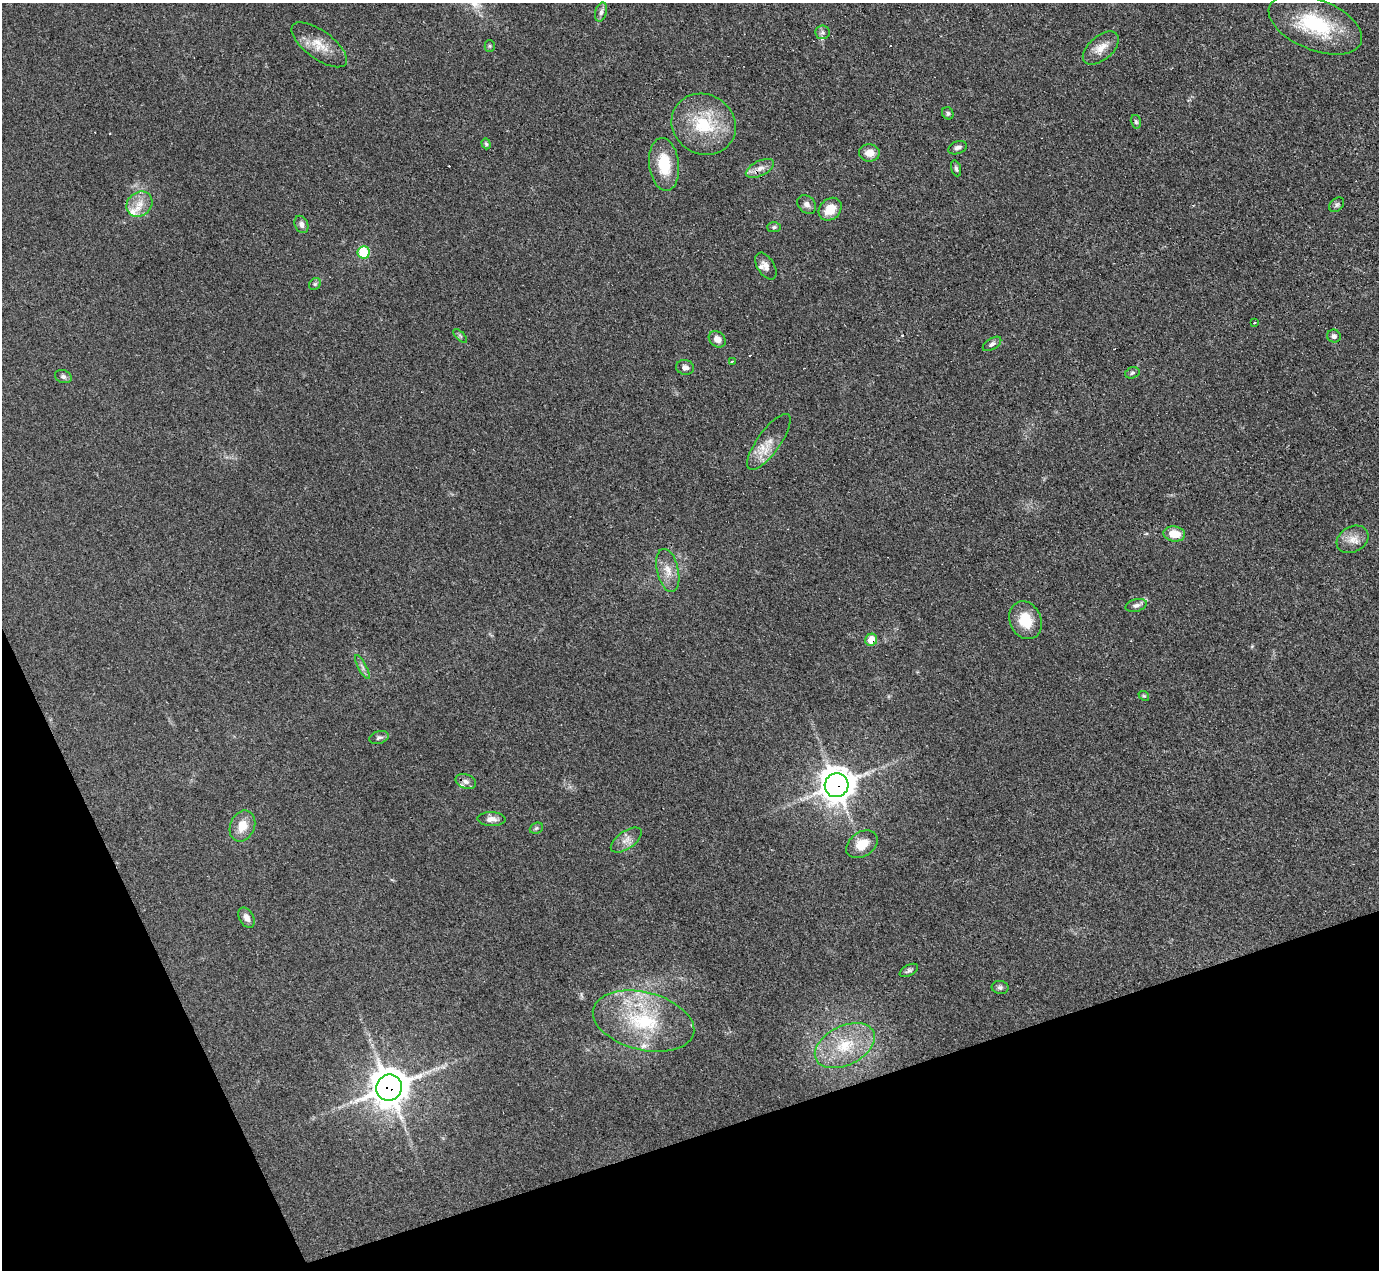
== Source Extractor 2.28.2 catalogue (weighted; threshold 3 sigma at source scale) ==
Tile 14 of 4 x 4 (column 2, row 4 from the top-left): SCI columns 1379-2755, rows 276-1543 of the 5510 x 5494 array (HDU 1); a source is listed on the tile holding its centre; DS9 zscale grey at full resolution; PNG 1381 x 1272 px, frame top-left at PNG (2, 3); each listed source drawn as its Kron ellipse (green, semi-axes under 4 px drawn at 4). Shown black and unused: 17% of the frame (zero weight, under 3 of 4 exposures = <1% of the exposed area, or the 3 px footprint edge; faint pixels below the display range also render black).
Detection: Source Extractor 2.28.2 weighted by HDU 2 'WHT'; one run over the whole footprint, this tile lists its part. Background 0.0775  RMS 0.0053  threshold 0.024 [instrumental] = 3 sigma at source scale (4.5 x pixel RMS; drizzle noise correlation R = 1.50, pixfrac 1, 0.05/0.05 arcsec/px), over >= 5 px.
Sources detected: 65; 4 cosmic-ray / hot-pixel residue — neither listed nor drawn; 5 inside a brighter listed object's ellipse — not listed separately; the other 56 listed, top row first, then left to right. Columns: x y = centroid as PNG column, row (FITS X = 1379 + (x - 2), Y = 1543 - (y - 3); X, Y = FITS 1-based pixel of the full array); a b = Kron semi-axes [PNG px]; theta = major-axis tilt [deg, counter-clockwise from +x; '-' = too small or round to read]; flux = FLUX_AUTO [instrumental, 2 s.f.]
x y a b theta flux
601 12 10 5 74 1.8
1315 25 49 25 -22 41
822 32 7 7 - 1.5
319 45 33 14 -36 11
490 46 5 5 - 0.76
1101 48 21 12 40 6.6
948 113 6 5 - 1.1
1136 122 7 5 -75 0.91
704 124 33 29 -31 29
486 144 5 4 - 0.8
957 148 9 6 20 1.8
869 153 10 8 -2 5
664 164 26 15 -83 17
760 168 15 7 26 3.9
956 168 8 4 -72 1.1
139 204 14 11 42 6.6
807 205 10 8 -44 2.6
1337 205 8 6 45 1.3
830 209 12 10 46 9
301 224 9 6 -67 2.2
774 227 7 5 1 1
364 252 6 6 - 23
766 266 15 8 -58 3.1
315 284 6 5 - 0.98
1254 322 3 3 - 0.98
460 336 9 3 -45 0.81
1334 336 7 6 - 1.6
717 339 9 7 -39 3.7
992 344 10 5 33 1.5
732 361 3 2 - 0.49
685 367 9 7 -10 2.3
1132 373 7 5 17 1.1
63 377 8 6 -21 1.4
769 442 33 11 54 8.6
1174 534 11 7 -8 8.5
1352 539 17 12 29 6
668 570 22 10 -77 6.7
1136 605 11 6 14 2
1025 620 19 15 -66 13
871 640 6 6 - 9.8
362 667 13 3 -62 1.6
1144 696 6 4 -41 0.71
379 737 10 6 16 1.6
466 781 10 7 -21 2.2
837 785 12 11 - 770
491 819 14 7 -1 3.1
242 826 16 12 67 8
536 828 7 5 23 0.93
626 840 18 8 35 4.3
862 844 17 12 34 8.8
247 918 11 7 -62 3
909 970 10 5 28 1.3
1000 987 8 6 -8 1.3
644 1021 52 29 -14 45
845 1046 32 19 26 22
389 1088 13 12 - 1000
Overlapping masked pixels (flux is a lower limit): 4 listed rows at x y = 760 168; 871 640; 837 785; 389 1088